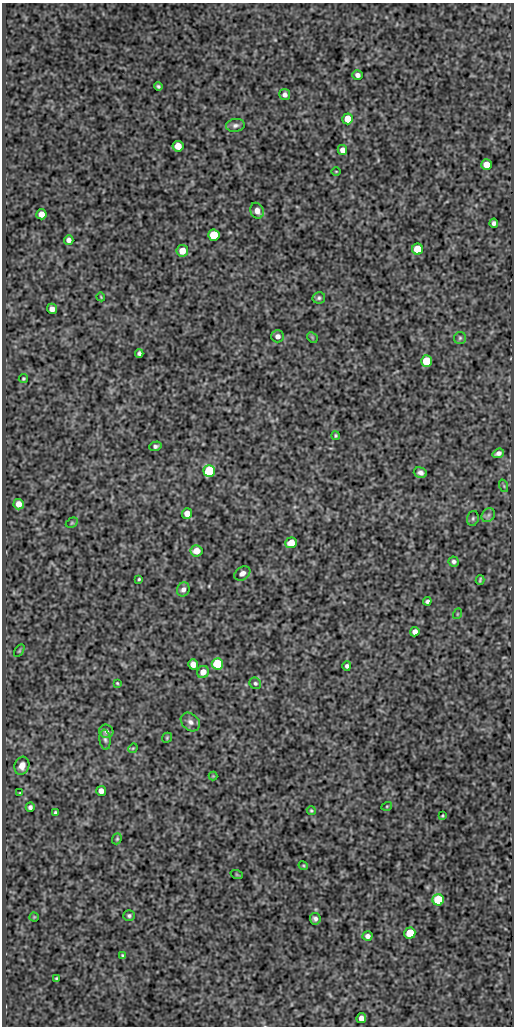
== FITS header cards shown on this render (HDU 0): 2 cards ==
NAXIS1  =                  512
NAXIS2  =                 1024

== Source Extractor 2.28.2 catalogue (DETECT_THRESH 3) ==
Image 512 x 1024 px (HDU 0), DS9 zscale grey, 1 PNG px = 1 image px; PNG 516 x 1028 px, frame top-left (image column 1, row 1024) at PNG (2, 3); each listed source drawn as its Kron ellipse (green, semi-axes under 4 px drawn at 4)
Background 88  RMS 0.52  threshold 1.55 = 3 sigma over >= 5 px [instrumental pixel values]
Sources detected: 79; all 79 listed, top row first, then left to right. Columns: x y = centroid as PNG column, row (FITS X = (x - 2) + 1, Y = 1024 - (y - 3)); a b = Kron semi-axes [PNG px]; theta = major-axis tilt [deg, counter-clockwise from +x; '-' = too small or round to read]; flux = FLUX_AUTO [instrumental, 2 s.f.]
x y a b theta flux
357 75 5 4 - 130
158 86 4 3 - 57
285 95 5 5 - 140
348 119 5 5 - 510
235 125 9 6 7 110
178 146 5 5 - 490
342 150 5 4 - 210
486 165 5 5 - 480
336 171 4 3 - 27
257 211 8 6 -67 220
41 214 5 5 - 280
494 223 4 4 - 92
214 235 5 5 - 1400
69 240 5 4 - 160
418 249 5 5 - 1200
182 251 6 6 - 450
101 297 4 3 - 29
319 298 6 6 - 73
52 309 5 5 - 200
277 336 6 6 - 160
312 337 6 4 -46 39
460 338 6 6 - 69
139 353 4 4 - 78
426 361 5 5 - 1000
23 379 5 4 - 49
336 436 4 4 - 45
155 446 6 4 16 81
498 453 6 4 20 120
209 471 6 6 - 2900
420 473 7 5 -18 120
504 486 6 4 -72 47
19 504 5 5 - 330
187 513 5 5 - 380
488 515 7 6 - 100
473 518 8 5 75 69
72 523 6 4 30 48
291 543 6 5 - 460
197 551 6 5 - 450
454 561 5 5 - 90
242 573 8 6 34 170
139 579 3 3 - 39
480 580 5 2 - 47
183 589 7 6 - 150
427 601 4 3 - 85
457 614 5 3 - 30
415 632 5 4 - 190
19 651 7 4 59 46
193 664 5 5 - 350
217 664 5 5 - 1500
347 666 4 4 - 93
203 672 6 6 - 330
117 683 3 3 - 34
255 683 6 5 - 68
190 722 11 8 -41 160
106 731 7 6 - 110
167 738 5 4 - 42
105 740 10 5 -83 100
133 748 5 4 - 33
22 766 9 7 72 280
213 776 4 4 - 29
101 791 5 5 - 210
20 793 4 4 - 28
387 806 5 3 - 35
30 807 4 4 - 93
311 811 5 4 - 43
55 813 4 3 - 53
442 816 3 2 - 36
117 839 6 4 69 48
303 866 5 3 - 36
237 875 6 4 -19 35
438 900 6 5 - 1800
129 916 5 5 - 77
34 917 4 4 - 35
315 919 6 5 - 110
410 933 5 5 - 1100
368 936 5 4 - 150
123 956 4 3 - 44
56 978 4 3 - 38
361 1018 5 5 - 210